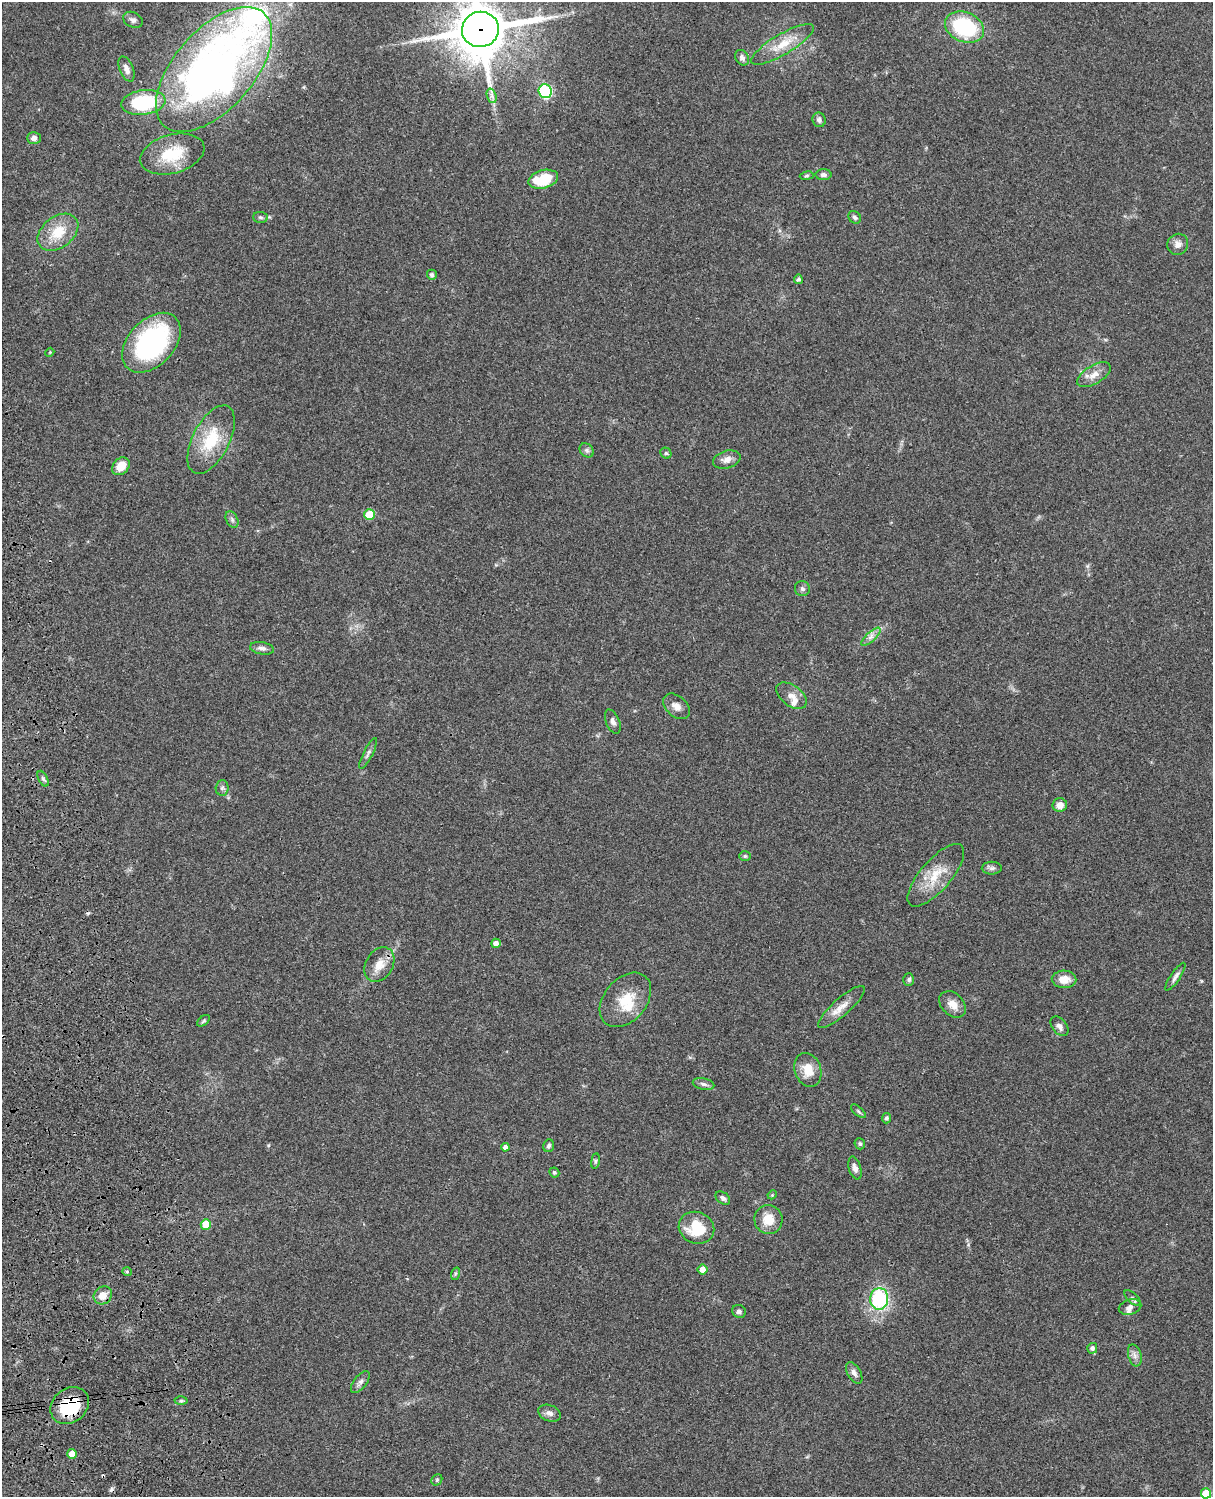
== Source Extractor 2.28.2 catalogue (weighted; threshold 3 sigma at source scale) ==
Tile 7 of 4 x 3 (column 3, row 2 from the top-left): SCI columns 2545-3755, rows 1772-3266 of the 5086 x 4925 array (HDU 1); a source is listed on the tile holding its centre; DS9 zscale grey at full resolution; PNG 1215 x 1499 px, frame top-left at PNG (2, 2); each listed source drawn as its Kron ellipse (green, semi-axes under 4 px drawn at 4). Shown black and unused: <1% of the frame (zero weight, under 3 of 4 exposures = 6% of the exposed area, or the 3 px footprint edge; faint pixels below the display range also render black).
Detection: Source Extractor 2.28.2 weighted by HDU 2 'WHT'; one run over the whole footprint, this tile lists its part. Background 0.0759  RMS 0.0057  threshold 0.0258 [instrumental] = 3 sigma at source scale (4.5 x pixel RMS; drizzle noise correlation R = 1.50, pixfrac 1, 0.05/0.05 arcsec/px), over >= 5 px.
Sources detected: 97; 1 inside a brighter object's white glare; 3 cosmic-ray / hot-pixel residue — neither listed nor drawn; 5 inside a brighter listed object's ellipse — not listed separately; the other 88 listed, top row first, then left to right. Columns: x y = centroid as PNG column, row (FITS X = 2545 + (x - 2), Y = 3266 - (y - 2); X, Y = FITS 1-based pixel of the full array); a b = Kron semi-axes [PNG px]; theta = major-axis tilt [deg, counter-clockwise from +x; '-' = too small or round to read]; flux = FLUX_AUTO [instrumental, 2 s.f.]
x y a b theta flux
133 20 10 7 -27 2
965 27 20 15 -22 49
480 29 18 17 - 2900
782 44 36 10 30 12
742 58 8 6 -57 1.9
126 69 13 6 -68 3.1
214 69 75 40 49 300
545 91 7 6 - 60
492 96 7 4 -72 1.6
143 102 22 12 8 43
819 120 7 6 - 2
34 138 7 6 - 2.6
172 154 33 19 15 21
824 175 8 5 -1 1.7
807 176 7 3 9 0.75
543 179 15 9 15 21
261 217 7 5 -3 1.1
855 217 7 5 -43 1.3
58 232 23 15 38 15
1178 244 11 10 - 3.3
432 275 5 5 - 1.8
798 279 4 4 - 1.5
151 343 35 23 47 94
50 352 4 3 - 0.52
1094 375 19 9 31 5.5
211 440 37 18 63 23
587 450 8 6 -45 1.4
666 453 6 5 - 1
727 460 14 8 15 4
121 466 10 7 45 7.8
369 514 5 5 - 15
232 520 9 5 -64 1.5
802 589 7 7 - 1.6
871 637 12 4 42 2.6
262 648 12 6 -10 2.3
791 696 17 10 -37 4.7
676 706 15 10 -42 4.1
613 722 13 6 -67 2.3
368 753 17 4 63 1.8
43 779 8 4 -62 1.1
222 788 8 6 88 1.5
1060 805 7 7 - 4.4
745 856 6 5 - 1
992 868 10 6 0 1.6
936 875 39 15 49 16
496 943 5 4 - 3.1
379 965 18 13 58 8
1175 977 16 5 56 2.2
1064 979 12 9 -2 6.7
909 980 6 5 - 1.3
625 1000 31 21 49 17
953 1004 15 11 -44 5.4
841 1007 30 8 41 6.9
204 1021 7 4 38 0.89
1060 1026 11 7 -50 2.7
808 1070 17 13 -72 9.5
703 1084 11 5 -10 1.9
858 1111 9 4 -41 0.92
887 1118 5 4 - 1.4
860 1144 5 5 - 1
549 1146 6 5 - 1.4
505 1147 4 4 - 1.9
595 1161 8 4 82 0.95
855 1168 12 6 -75 2.7
554 1172 5 4 - 1
772 1195 4 3 - 0.52
723 1198 8 5 -40 1.7
768 1219 14 14 - 9.2
206 1224 5 5 - 13
696 1228 18 15 -21 21
703 1269 5 5 - 4.3
127 1272 5 4 - 0.71
455 1274 6 4 72 0.82
103 1295 10 8 43 5.7
1132 1298 10 5 -43 1.3
879 1299 11 9 84 46
1130 1307 11 7 16 2.7
739 1311 7 6 - 1.7
1092 1348 5 5 - 1.6
1135 1355 11 6 -73 2.5
854 1373 12 6 -59 2.3
360 1382 13 6 53 2.3
181 1401 6 4 1 0.97
70 1406 21 17 40 29
549 1413 12 8 -22 2.6
72 1454 5 5 - 8
437 1480 6 5 - 0.87
1206 1493 5 5 - 22
Overlapping masked pixels (flux is a lower limit): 2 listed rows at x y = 480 29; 70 1406
Isophote crosses this tile's border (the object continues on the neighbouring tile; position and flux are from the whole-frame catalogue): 2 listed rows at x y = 480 29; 1206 1493